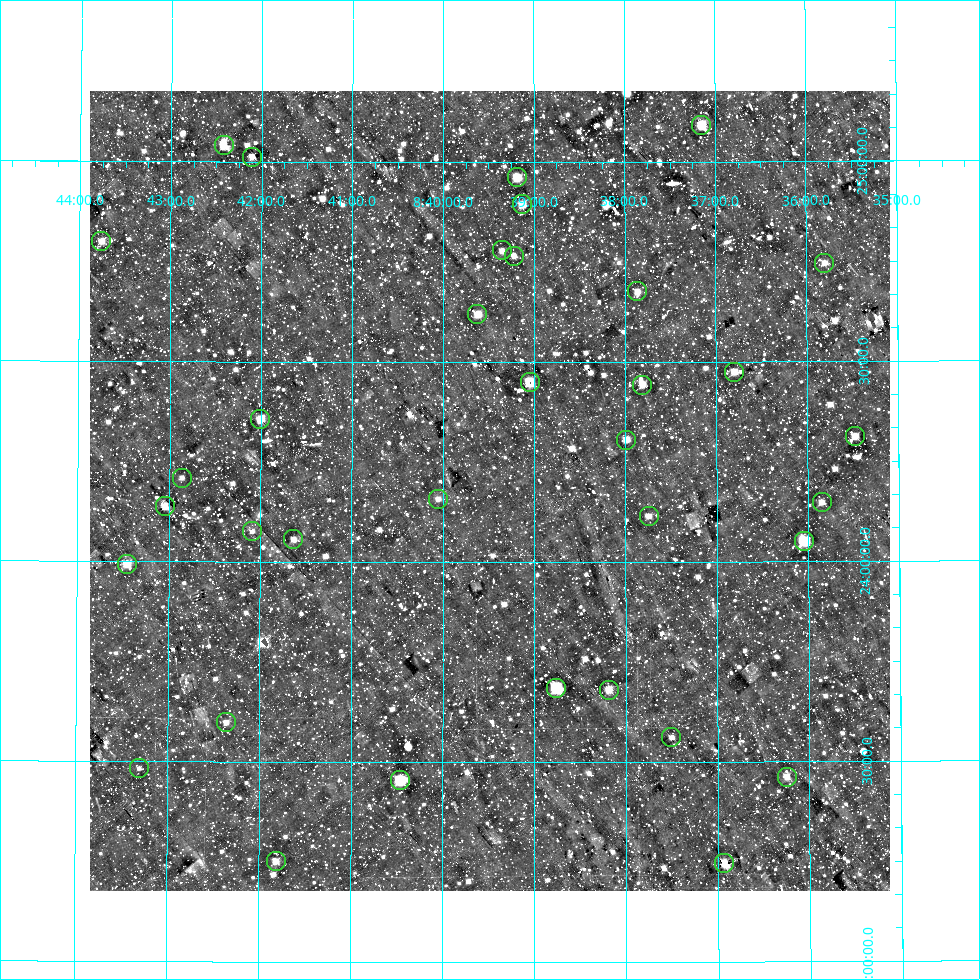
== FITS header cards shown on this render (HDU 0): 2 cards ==
NAXIS1  =                  800
NAXIS2  =                  800

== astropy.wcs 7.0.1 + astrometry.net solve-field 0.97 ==
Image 800 x 800 px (HDU 0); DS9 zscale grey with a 90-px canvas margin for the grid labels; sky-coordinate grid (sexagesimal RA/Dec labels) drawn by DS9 from the SOLVED WCS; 35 Tycho-2 reference stars matched to detected sources circled (green)
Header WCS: RA---AIT/DEC--AIT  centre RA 08:39:29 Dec +24:11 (129.87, +24.18 deg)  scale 9 arcsec/px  FOV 120.0' x 120.0'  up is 0 deg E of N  parity normal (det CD < 0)
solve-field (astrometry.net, Tycho-2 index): SOLVED blind (the header's WCS was not the basis of the solution)
Solved WCS: RA---TAN-SIP/DEC--TAN-SIP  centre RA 08:39:29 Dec +24:11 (129.87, +24.18 deg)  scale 9 arcsec/px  FOV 120.0' x 120.0'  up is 0 deg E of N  parity normal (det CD < 0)
Header WCS and blind solve agree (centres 0.27 arcsec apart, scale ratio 1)
Tycho-2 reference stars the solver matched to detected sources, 35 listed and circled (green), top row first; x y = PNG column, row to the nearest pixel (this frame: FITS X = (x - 90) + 1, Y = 800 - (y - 91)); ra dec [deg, ICRS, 3 dp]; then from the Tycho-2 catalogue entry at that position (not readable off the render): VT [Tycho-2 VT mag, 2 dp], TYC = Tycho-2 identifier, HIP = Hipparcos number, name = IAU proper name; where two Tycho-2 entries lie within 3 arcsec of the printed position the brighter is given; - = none
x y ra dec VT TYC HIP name
701 125 129.286 +25.092 9.02 1945-1798-1 - -
224 145 130.605 +25.041 8.99 1945-1804-1 42724 -
252 157 130.526 +25.012 9.92 1945-1890-1 - -
517 177 129.796 +24.962 8.86 1942-1084-1 - -
522 204 129.782 +24.895 9.29 1942-1719-1 - -
101 241 130.941 +24.799 9.18 1942-1152-1 - -
502 250 129.838 +24.780 10.05 1942-1885-1 - -
514 256 129.805 +24.767 9.87 1942-1025-1 - -
824 263 128.950 +24.746 9.80 1942-180-1 - -
637 291 129.465 +24.677 9.45 1942-2070-1 - -
477 314 129.905 +24.620 8.96 1942-2020-1 42479 -
734 372 129.200 +24.475 9.25 1942-1196-1 42248 -
530 382 129.761 +24.450 8.44 1942-2517-1 42423 -
642 385 129.452 +24.444 9.48 1942-1713-1 - -
260 419 130.500 +24.357 9.15 1942-2247-1 42684 -
855 436 128.869 +24.312 9.31 1942-312-1 - -
626 440 129.496 +24.306 9.75 1942-1984-1 - -
182 478 130.715 +24.209 10.42 1942-2648-1 - -
438 499 130.013 +24.158 10.31 1942-1401-1 - -
822 502 128.962 +24.148 9.83 1942-524-1 - -
165 506 130.762 +24.137 10.24 1942-1370-1 42783 -
649 516 129.436 +24.115 9.69 1942-2049-1 - -
252 531 130.523 +24.076 10.58 1942-1409-1 - -
293 539 130.409 +24.057 9.57 1942-1818-1 - -
804 541 129.010 +24.051 6.99 1942-375-1 42184 -
127 564 130.864 +23.993 9.13 1942-2010-1 42816 -
556 688 129.690 +23.686 6.95 1942-1827-1 42403 -
609 690 129.547 +23.681 9.60 1942-2404-1 - -
226 722 130.591 +23.598 9.98 1942-1338-1 - -
671 737 129.376 +23.562 10.27 1942-1989-1 42303 -
139 768 130.828 +23.482 11.02 1942-2856-1 - -
787 777 129.061 +23.462 9.35 1942-420-1 - -
400 780 130.115 +23.455 9.52 1942-1906-1 - -
276 861 130.453 +23.252 10.05 1942-2645-1 - -
724 863 129.232 +23.247 9.62 1942-2581-1 42253 -